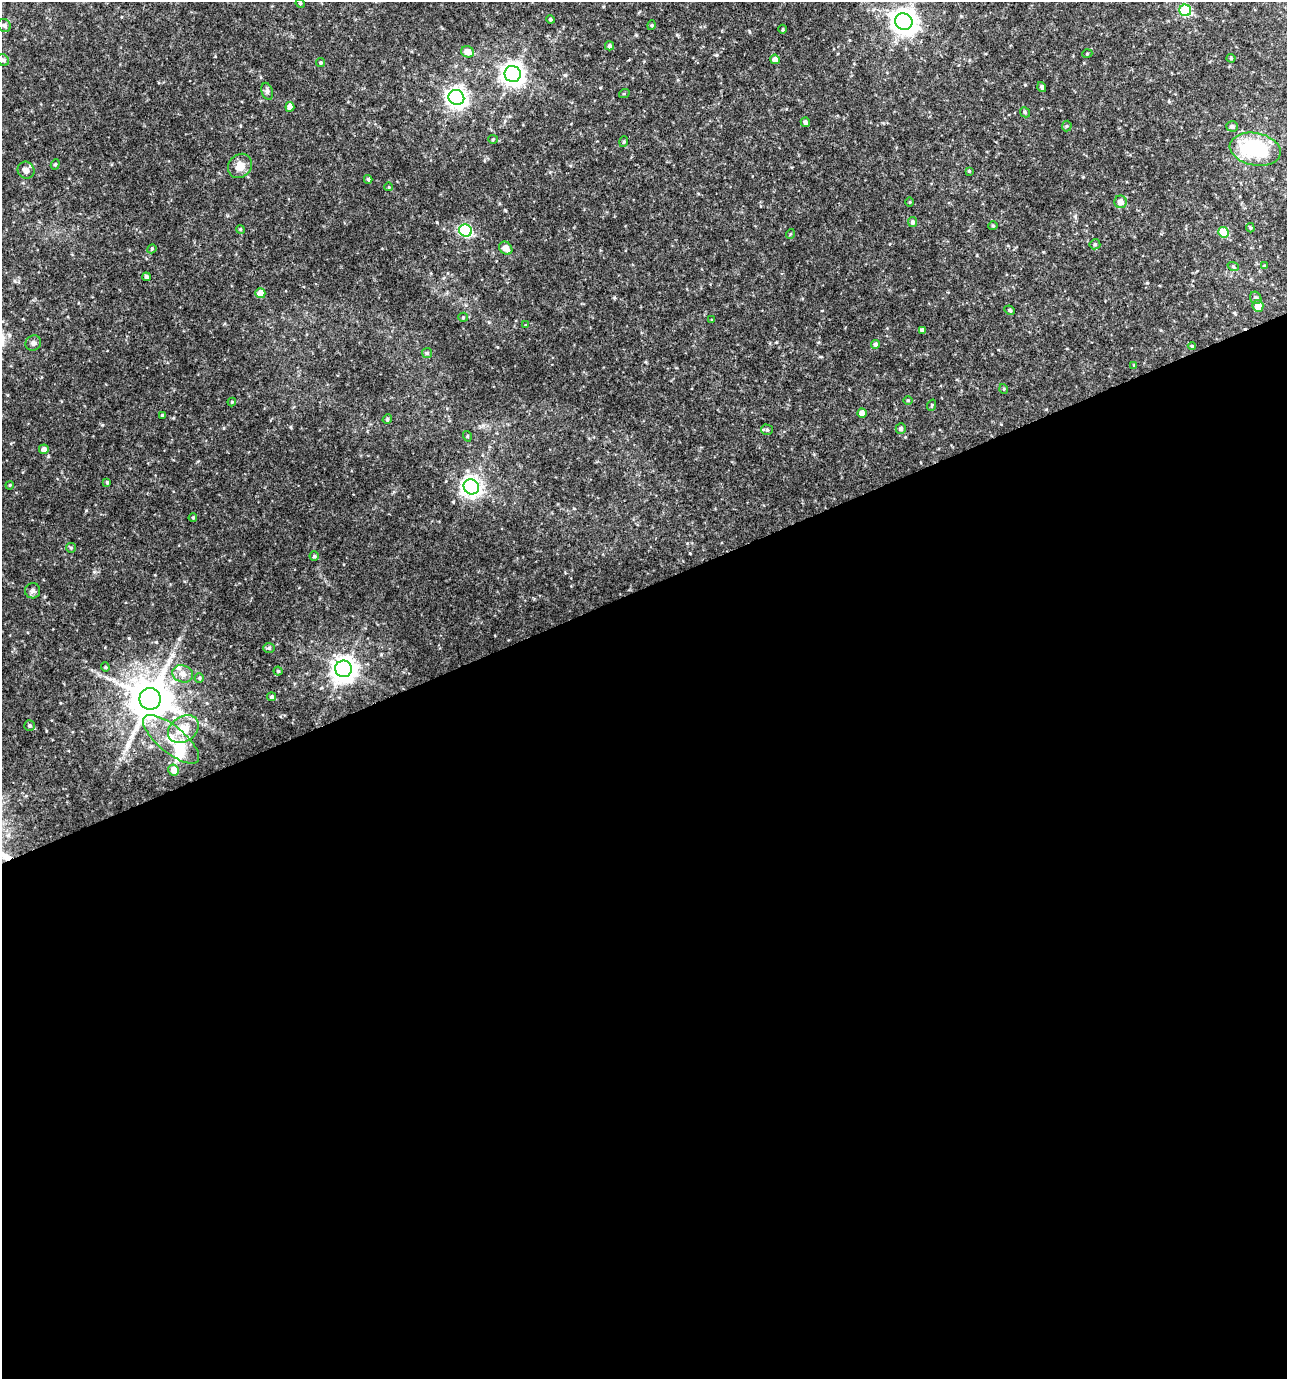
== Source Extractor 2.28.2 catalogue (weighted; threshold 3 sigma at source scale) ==
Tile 15 of 4 x 4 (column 3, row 4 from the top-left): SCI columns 2648-3932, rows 2-1378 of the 5349 x 5509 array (HDU 1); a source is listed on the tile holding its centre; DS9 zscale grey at full resolution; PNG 1289 x 1381 px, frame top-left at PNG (2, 2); each listed source drawn as its Kron ellipse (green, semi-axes under 4 px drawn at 4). Shown black and unused: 57% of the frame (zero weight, under 3 of 4 exposures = <1% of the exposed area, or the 3 px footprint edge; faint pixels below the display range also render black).
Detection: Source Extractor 2.28.2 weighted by HDU 2 'WHT'; one run over the whole footprint, this tile lists its part. Background 0.0481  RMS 0.0052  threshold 0.0234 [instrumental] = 3 sigma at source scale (4.5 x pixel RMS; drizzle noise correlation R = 1.50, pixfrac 1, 0.0396/0.0396 arcsec/px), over >= 5 px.
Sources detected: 96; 1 inside a brighter object's white glare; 1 long thin detection or spike segment (spike, bleed or trail) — neither listed nor drawn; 3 inside a brighter listed object's ellipse — not listed separately; the other 91 listed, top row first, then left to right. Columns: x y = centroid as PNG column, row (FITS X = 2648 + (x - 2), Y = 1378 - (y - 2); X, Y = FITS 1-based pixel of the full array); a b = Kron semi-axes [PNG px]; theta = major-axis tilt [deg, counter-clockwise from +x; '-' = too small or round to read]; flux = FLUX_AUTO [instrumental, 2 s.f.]
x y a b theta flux
300 3 5 4 - 0.51
1185 10 6 5 - 41
550 20 4 4 - 0.7
904 22 9 8 - 480
4 25 7 6 - 1.2
652 25 5 3 - 0.51
783 29 4 3 - 0.5
609 46 4 4 - 1
467 52 6 5 - 5.5
1087 54 5 3 - 0.48
1231 58 4 4 - 0.6
775 59 5 4 - 2.5
3 60 6 5 - 0.91
321 63 4 4 - 0.64
513 74 8 8 - 380
1042 87 5 4 - 1.1
267 91 9 5 -72 1.3
624 94 5 3 - 0.46
456 97 8 7 - 260
290 107 5 4 - 2.6
1025 112 5 4 - 0.63
805 122 5 4 - 1.3
1067 126 5 5 - 0.67
1232 126 6 5 - 1.3
493 139 4 4 - 0.57
624 142 5 3 - 0.59
1255 149 26 16 -11 35
55 164 5 4 - 0.66
240 166 13 11 47 5
26 170 9 8 - 2.2
969 171 4 4 - 0.46
368 179 4 3 - 0.82
389 187 4 3 - 0.35
910 202 5 3 - 0.45
1120 202 6 6 - 3.4
913 222 5 4 - 1.2
993 225 5 3 - 0.56
1250 228 5 4 - 0.64
240 229 4 3 - 0.46
465 230 6 6 - 69
1223 232 5 5 - 13
790 234 5 3 - 0.49
1095 244 5 5 - 0.7
506 248 7 6 - 4
152 249 5 4 - 0.57
1233 266 6 3 -20 0.61
1264 266 4 3 - 0.49
146 277 4 4 - 1.1
260 293 5 5 - 5
1256 298 6 5 - 1.3
1258 306 6 5 - 5.5
1010 310 5 4 - 0.74
463 317 5 5 - 0.6
712 320 4 3 - 0.42
526 325 4 3 - 0.45
922 330 4 4 - 1.9
33 343 8 7 - 1.8
875 344 4 4 - 1.3
1192 346 4 4 - 0.78
427 353 5 5 - 0.69
1134 365 4 4 - 0.45
1004 389 5 3 - 0.46
908 400 5 3 - 0.41
232 402 4 4 - 0.53
932 405 6 3 72 0.51
862 413 4 4 - 3.1
162 415 4 4 - 0.55
387 419 5 4 - 0.72
901 429 5 5 - 1.3
767 430 6 5 - 0.92
467 436 5 3 - 0.49
44 449 5 5 - 2.4
107 482 4 3 - 0.63
10 485 4 3 - 0.44
471 487 8 7 - 240
193 517 4 3 - 0.45
71 548 5 4 - 0.66
314 556 4 4 - 0.77
32 591 7 7 - 1.6
269 648 6 5 - 0.9
105 667 4 4 - 0.56
344 669 8 8 - 510
278 671 4 4 - 0.57
183 674 10 8 -19 3.4
199 678 5 4 - 0.68
271 697 4 4 - 1.1
150 699 11 10 - 1900
29 726 5 5 - 0.91
183 729 16 12 35 10
171 739 34 13 -39 15
174 770 5 5 - 4.7
Unlisted compact peaks at least as high as the median listed source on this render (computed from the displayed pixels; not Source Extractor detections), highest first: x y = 86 510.